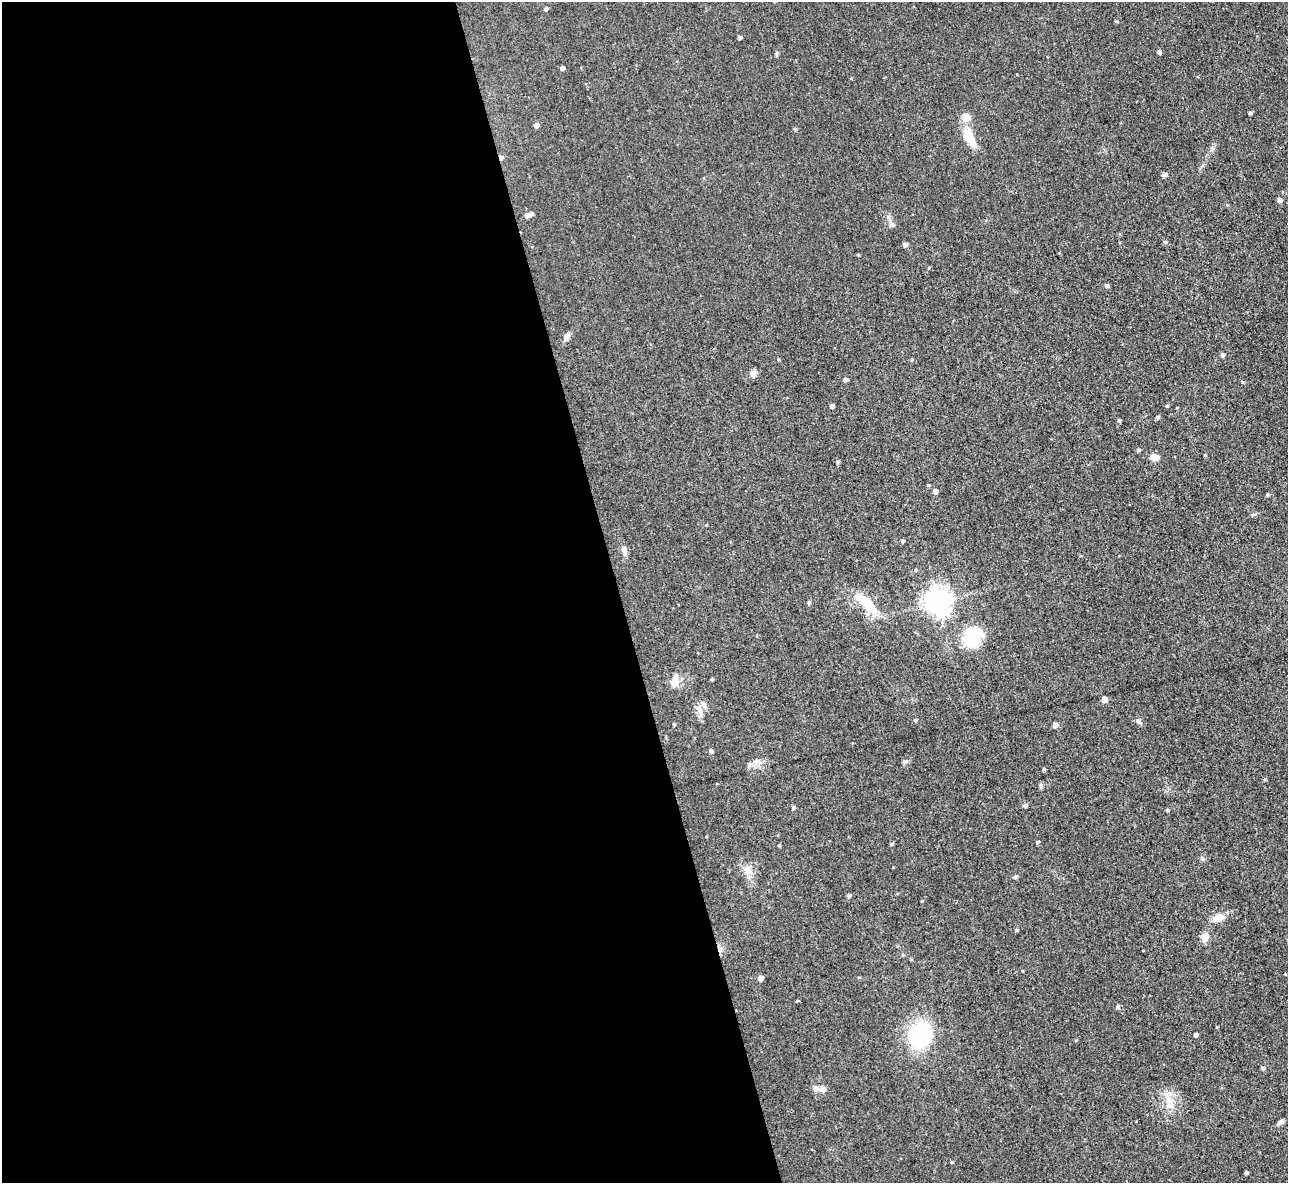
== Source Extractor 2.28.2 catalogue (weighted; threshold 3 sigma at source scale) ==
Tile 9 of 4 x 4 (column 1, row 3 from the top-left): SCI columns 1-1286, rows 1323-2503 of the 5145 x 5129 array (HDU 1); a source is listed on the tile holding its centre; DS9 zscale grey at full resolution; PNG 1290 x 1185 px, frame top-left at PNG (2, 2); no overlay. Shown black and unused: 48% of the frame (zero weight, under 3 of 4 exposures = <1% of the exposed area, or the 3 px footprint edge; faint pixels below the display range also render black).
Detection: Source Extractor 2.28.2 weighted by HDU 2 'WHT'; one run over the whole footprint, this tile lists its part. Background 0.0486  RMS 0.0073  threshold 0.033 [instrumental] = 3 sigma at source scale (4.5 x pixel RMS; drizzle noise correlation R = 1.50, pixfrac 1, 0.05/0.05 arcsec/px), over >= 5 px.
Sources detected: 78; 1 cosmic-ray / hot-pixel residue — not listed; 3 inside a brighter listed object's ellipse — not listed separately; the other 74 listed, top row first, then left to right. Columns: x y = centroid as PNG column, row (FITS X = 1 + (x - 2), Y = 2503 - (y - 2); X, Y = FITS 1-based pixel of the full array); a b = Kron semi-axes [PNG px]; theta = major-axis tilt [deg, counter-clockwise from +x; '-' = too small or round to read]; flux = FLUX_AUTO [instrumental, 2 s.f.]
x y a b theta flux
545 9 4 4 - 1.4
1116 21 4 4 - 0.73
740 37 4 3 - 1.5
1159 52 4 4 - 2.3
776 54 6 4 72 0.95
562 68 4 4 - 2
1250 113 3 3 - 1.4
536 125 4 4 - 3.4
795 129 5 4 - 0.81
969 137 27 11 -66 14
501 157 5 4 - 2.2
1165 174 8 4 15 1.4
1279 200 4 4 - 3.4
527 215 5 5 - 3.1
892 225 6 6 - 1.5
1165 242 5 5 - 0.94
905 244 4 4 - 2.4
858 254 5 3 - 0.64
1106 286 5 4 - 1.5
567 337 9 6 72 3.6
1222 355 4 4 - 1.7
778 359 4 3 - 0.64
753 373 8 6 79 3.6
845 380 4 4 - 2.3
1242 382 5 3 - 0.6
832 406 4 4 - 2.3
1167 406 4 4 - 0.79
1158 417 5 4 - 1.1
1119 420 4 4 - 1.2
1138 450 4 4 - 1.3
1154 457 10 8 -16 4.4
928 485 4 3 - 0.93
935 491 5 4 - 2.9
1267 495 4 4 - 0.8
902 541 4 4 - 1.2
624 551 14 7 -79 3.1
916 570 4 3 - 0.62
808 602 5 4 - 1.2
865 602 32 12 -43 22
937 602 8 8 - 680
972 637 26 20 65 25
712 679 3 3 - 0.8
674 680 21 7 76 4.8
1104 699 4 4 - 6.1
703 705 10 5 -65 2.4
916 720 5 4 - 1
1138 721 9 5 -29 1.9
1055 725 4 4 - 4
711 751 4 4 - 1.5
1043 769 4 4 - 0.96
1041 786 6 4 -90 1.2
1025 805 5 4 - 1.9
793 808 5 4 - 1.4
1167 810 4 4 - 0.75
1037 842 5 4 - 0.99
891 844 5 4 - 0.94
779 845 4 3 - 0.76
747 870 16 9 -69 6
1015 876 5 4 - 1.8
849 895 4 4 - 1.7
922 901 4 3 - 0.59
1218 918 16 9 20 7.5
1016 930 4 4 - 0.97
1205 937 10 8 76 5.9
761 978 5 4 - 3.4
797 1001 5 3 - 0.67
1118 1007 5 5 - 1.7
920 1034 19 15 76 78
1195 1035 4 3 - 2
1262 1068 4 4 - 1.4
822 1089 8 7 - 3.4
1169 1102 21 10 -70 9.2
1280 1122 9 5 41 1.9
1246 1172 4 3 - 1.6
Overlapping masked pixels (flux is a lower limit): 1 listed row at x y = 501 157
Unlisted compact peaks at least as high as the median listed source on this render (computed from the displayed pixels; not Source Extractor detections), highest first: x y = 905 762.